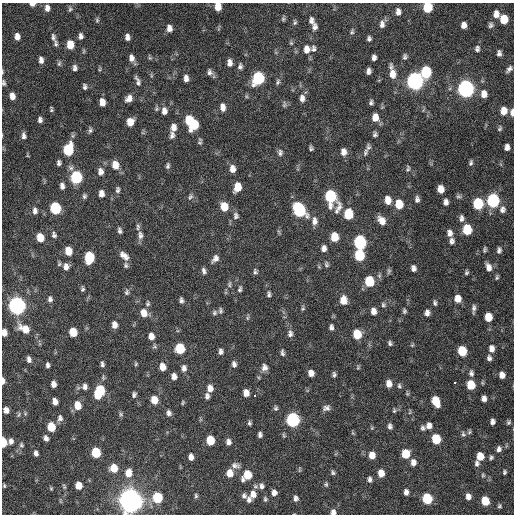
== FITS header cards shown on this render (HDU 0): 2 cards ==
NAXIS1  =                  512 / Axis length
NAXIS2  =                  512 / Axis length

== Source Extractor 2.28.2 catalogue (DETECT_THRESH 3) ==
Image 512 x 512 px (HDU 0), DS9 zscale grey, 1 PNG px = 1 image px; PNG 516 x 516 px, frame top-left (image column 1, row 512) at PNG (2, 3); no overlay
Background 150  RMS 13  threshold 38.4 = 3 sigma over >= 5 px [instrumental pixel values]
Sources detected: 294; all 294 listed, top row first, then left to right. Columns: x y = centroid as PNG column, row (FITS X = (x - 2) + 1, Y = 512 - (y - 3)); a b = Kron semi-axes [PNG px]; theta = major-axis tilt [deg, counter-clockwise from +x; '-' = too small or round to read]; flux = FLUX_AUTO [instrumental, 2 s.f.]
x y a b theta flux
32 4 6 4 -3 3.9e+03
218 6 7 6 - 1.1e+04
428 7 7 6 - 3.5e+04
47 8 8 6 -87 4.4e+03
70 9 8 6 72 1.9e+03
398 12 8 6 -88 4.1e+03
496 14 9 7 -86 5.8e+03
283 19 8 5 77 1.5e+03
504 19 7 6 - 2.0e+04
97 20 7 5 -89 1.5e+03
311 21 10 7 -84 3.6e+03
295 22 7 5 -90 1.5e+03
382 24 10 7 89 3.7e+03
464 25 6 5 - 4.6e+03
491 25 8 6 71 2.4e+03
314 27 9 6 83 3.5e+03
169 28 8 6 -86 4.8e+03
352 32 8 5 65 1.8e+03
81 36 7 5 -89 3.0e+03
17 37 6 5 - 5.1e+03
53 37 9 6 -81 2.6e+03
127 37 7 5 -81 3.7e+03
369 39 5 4 - 2.2e+03
56 43 9 5 -86 2.3e+03
291 43 5 5 - 1.3e+03
70 44 7 6 - 1.4e+04
306 49 10 8 85 6.8e+03
314 49 9 7 -88 2.9e+03
477 49 8 6 83 2.6e+03
499 53 7 5 86 2.8e+03
405 57 7 6 - 2.1e+03
131 58 8 6 -79 4.6e+03
150 58 6 4 -42 1.3e+03
374 58 6 4 84 3.0e+03
41 60 7 4 -84 3.6e+03
229 63 7 5 -87 4.4e+03
59 64 7 5 74 1.8e+03
240 66 8 6 88 2.5e+03
75 68 8 5 -85 2.7e+03
100 69 6 4 71 1.1e+03
509 69 9 5 47 2.8e+03
368 71 6 4 79 3.0e+03
2 72 6 3 89 1.0e+03
210 72 8 7 - 2.9e+03
426 72 8 7 - 5.4e+04
392 74 13 8 -86 9.5e+03
151 75 6 4 -73 1.1e+03
186 78 7 5 -87 4.0e+03
258 78 9 7 75 8.6e+04
138 81 13 5 -70 3.3e+03
415 81 8 7 - 3.7e+05
278 82 9 5 74 2.0e+03
4 83 7 4 -83 1.7e+03
85 87 7 5 -82 2.2e+03
466 89 8 7 - 3.5e+05
484 94 9 7 -85 6.9e+03
12 96 6 5 - 6.3e+03
246 96 6 4 -72 1.1e+03
129 98 8 7 - 5.3e+03
302 98 10 6 -88 4.1e+03
102 102 7 5 -82 7.3e+03
371 102 5 4 - 2.0e+03
284 104 10 5 82 1.9e+03
223 107 8 5 -83 5.0e+03
51 109 5 3 - 1.4e+03
156 109 7 5 89 1.5e+03
164 111 9 6 -85 4.7e+03
504 111 8 6 84 9.7e+03
512 112 8 4 -89 3.7e+03
375 117 9 7 -83 8.2e+03
40 120 6 5 - 2.7e+03
189 120 11 6 -86 2.6e+04
130 122 7 6 - 9.8e+03
194 125 8 6 73 1.6e+04
173 127 8 6 83 5.3e+03
500 128 7 5 61 1.5e+03
90 130 8 5 84 1.9e+03
375 134 5 4 - 1.9e+03
172 135 9 6 81 3.2e+03
24 136 9 5 -85 3.2e+03
200 143 7 5 -18 1.5e+03
368 147 9 6 75 2.5e+03
507 147 6 5 - 4.2e+03
311 148 5 4 - 1.7e+03
68 150 9 6 81 4.9e+04
343 152 8 6 -84 4.9e+03
365 152 9 6 75 2.4e+03
280 153 9 6 85 2.7e+03
59 163 5 4 - 2.3e+03
471 163 7 5 76 1.8e+03
115 165 10 8 -75 8.9e+03
168 166 8 5 83 2.0e+03
232 169 8 6 -86 5.5e+03
408 169 9 5 78 1.9e+03
100 171 9 7 -81 4.1e+03
76 177 8 6 -87 7.7e+04
62 186 7 5 -86 3.4e+03
237 187 8 6 76 1.4e+04
441 189 7 5 -83 8.6e+03
118 190 7 5 88 2.1e+03
101 194 6 5 - 4.8e+03
84 196 6 5 - 1.8e+03
330 196 10 7 -87 7.3e+04
458 196 8 5 0 1.7e+03
190 197 9 6 60 2.2e+03
417 199 7 5 88 2.9e+03
388 200 8 6 -84 8.9e+03
493 200 8 7 - 1.1e+05
446 202 6 5 - 3.4e+03
399 204 8 6 -88 1.8e+04
478 204 8 6 88 4.5e+04
224 206 8 6 -80 1.5e+04
338 207 18 7 72 5.6e+03
55 208 8 6 -80 6.2e+04
502 209 9 8 - 4.0e+03
299 210 9 7 -62 1.1e+05
35 211 8 5 -90 3.1e+03
348 214 8 6 88 2.9e+04
236 216 10 7 -80 2.9e+03
461 218 9 6 83 3.2e+03
382 220 10 7 -56 7.5e+03
314 221 11 7 88 4.6e+03
138 227 9 5 89 2.3e+03
467 229 7 6 - 3.0e+04
120 231 7 4 -75 2.3e+03
449 233 8 6 -87 4.4e+03
54 235 7 5 -73 2.3e+03
140 235 11 6 -86 3.8e+03
40 237 7 5 -76 1.4e+04
334 237 7 6 - 1.7e+04
452 241 8 6 -89 2.9e+03
360 242 8 7 - 1.1e+05
324 248 7 5 80 3.7e+03
484 250 8 5 80 1.5e+03
499 250 8 5 82 2.6e+03
68 251 7 6 - 1.3e+04
359 255 8 6 -84 4.5e+04
124 256 12 7 -42 5.8e+03
89 257 8 6 87 4.7e+04
215 259 10 6 49 4.0e+03
326 264 7 5 -82 1.8e+03
126 265 7 5 -85 1.8e+03
66 267 10 8 84 4.9e+03
489 267 10 7 -76 5.3e+03
413 268 7 5 -76 3.4e+03
204 271 9 5 -73 2.6e+03
389 271 9 5 85 1.7e+03
255 272 7 5 -76 1.8e+03
466 273 6 5 - 1.5e+03
497 277 6 4 80 1.4e+03
369 281 8 6 -84 3.4e+04
229 284 9 5 86 2.2e+03
83 289 5 4 - 1.6e+03
240 289 9 5 73 2.0e+03
127 292 8 6 72 2.2e+03
269 294 7 5 85 1.9e+03
50 299 7 6 - 2.6e+03
458 299 7 6 - 8.4e+03
181 300 7 4 -85 2.4e+03
343 300 9 7 -86 9.6e+03
148 303 8 6 81 1.9e+03
435 303 7 5 -83 1.8e+03
383 305 7 6 - 1.9e+03
17 306 8 7 - 4.0e+05
303 308 7 5 75 1.3e+03
474 309 11 4 87 2.6e+03
220 311 9 5 90 2.0e+03
373 311 7 6 - 5.1e+03
404 311 6 5 - 1.7e+03
144 313 9 7 -63 9.2e+03
214 313 7 6 - 2.0e+03
427 313 7 6 - 4.0e+03
248 317 9 3 81 1.3e+03
488 317 7 6 - 1.6e+04
114 325 7 5 -85 5.1e+03
331 327 7 5 84 2.5e+03
24 329 14 8 -33 1.4e+04
73 332 7 6 - 1.9e+04
4 333 6 5 - 6.3e+03
290 334 9 6 84 3.2e+03
357 334 7 6 - 2.2e+04
151 336 8 6 -85 6.1e+03
390 343 6 5 - 1.9e+03
412 345 5 4 - 1.1e+03
180 348 7 6 - 3.6e+04
492 348 8 6 -89 5.0e+03
221 351 7 5 90 2.7e+03
462 351 7 6 - 2.8e+04
282 353 8 4 -81 2.1e+03
489 358 7 6 - 2.7e+03
29 359 7 5 -77 3.0e+03
102 364 7 5 -79 2.1e+03
136 364 6 4 87 1.2e+03
234 364 7 5 -81 3.0e+03
48 365 5 4 - 2.2e+03
162 367 7 6 - 7.8e+03
264 367 9 7 82 4.3e+03
358 367 6 5 - 1.1e+03
184 368 9 6 85 3.8e+03
311 373 6 5 - 5.1e+03
471 373 8 6 -84 2.7e+03
334 374 6 4 -85 1.9e+03
502 375 6 5 - 5.6e+03
174 376 7 6 - 4.4e+03
3 381 6 3 -88 4.2e+03
454 382 3 3 - 1.6e+04
53 384 6 5 - 4.4e+03
389 384 8 6 -86 6.4e+03
471 385 7 6 - 2.3e+04
399 386 8 6 -65 1.8e+03
85 387 7 6 - 3.5e+03
210 388 8 7 - 6.0e+03
99 391 11 7 67 4.8e+04
246 393 6 5 - 7.1e+03
134 395 7 5 75 2.3e+03
207 396 8 6 81 2.9e+03
254 396 3 3 - 3.6e+03
484 398 6 5 - 3.9e+03
154 400 7 6 - 1.2e+04
55 401 6 5 - 5.6e+03
436 401 8 6 -69 2.2e+04
183 402 6 4 82 1.1e+03
78 405 8 6 -82 1.3e+04
276 408 7 5 81 1.7e+03
326 408 10 7 19 3.4e+03
6 410 6 5 - 5.0e+03
394 411 7 4 64 1.3e+03
410 412 8 3 77 9.9e+02
169 413 7 6 - 3.0e+03
19 414 8 4 60 1.5e+03
121 414 6 5 - 1.5e+03
60 418 9 7 -90 3.5e+03
293 420 8 7 - 1.5e+05
492 422 5 4 - 3.2e+03
508 422 6 5 - 1.6e+03
249 423 6 4 -82 1.7e+03
429 425 8 7 - 4.8e+03
390 426 6 5 - 2.5e+03
51 427 7 6 - 2.0e+04
372 428 4 4 - 9.4e+02
422 428 6 6 - 2.0e+03
469 432 7 4 72 1.4e+03
353 433 6 4 -70 1.0e+03
463 434 7 6 - 2.0e+03
260 435 5 4 - 2.6e+03
46 438 6 5 - 3.0e+03
436 439 7 6 - 3.2e+04
210 440 7 6 - 2.3e+04
11 441 7 6 - 3.6e+03
3 442 7 4 -88 2.7e+04
228 442 7 6 - 3.6e+03
21 445 7 6 - 2.0e+03
499 449 7 6 - 3.2e+03
36 453 6 4 -77 3.2e+03
96 453 7 6 - 3.7e+04
405 454 7 6 - 2.1e+04
372 455 7 6 - 8.4e+03
480 456 7 6 - 1.3e+04
191 457 6 5 - 4.7e+03
491 457 6 5 - 1.7e+03
413 462 7 6 - 5.0e+03
477 463 8 6 -81 2.7e+03
235 465 12 7 -5 3.9e+03
114 468 7 6 - 1.3e+04
299 469 8 3 89 9.7e+02
504 472 5 4 - 1.5e+03
128 473 9 7 79 8.7e+03
230 473 8 6 -86 1.0e+04
333 473 7 5 -53 1.8e+03
381 473 7 5 -89 9.3e+03
247 475 9 7 52 2.0e+04
483 475 5 4 - 1.2e+03
370 479 6 5 - 2.5e+03
326 484 7 5 -81 1.5e+03
79 485 6 5 - 9.9e+03
4 486 5 4 - 1.3e+03
262 486 8 6 -87 3.3e+03
64 487 7 4 -69 1.4e+03
51 488 5 4 - 9.2e+02
274 492 7 6 - 4.4e+03
406 492 6 4 -89 3.5e+03
253 494 10 8 88 7.4e+03
196 496 6 4 -77 1.4e+03
244 496 7 6 - 2.5e+03
468 496 6 5 - 4.8e+03
157 497 7 6 - 3.9e+04
296 498 7 5 -88 2.8e+03
265 499 6 5 - 1.6e+03
427 499 7 6 - 4.2e+04
130 500 8 7 - 1.5e+06
249 500 8 5 -87 3.3e+03
485 501 7 6 - 2.1e+04
499 506 4 4 - 1.3e+03
333 512 6 6 - 3.7e+03
At the frame edge (FLAGS 8, measured only in part): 11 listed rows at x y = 32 4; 218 6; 428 7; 2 72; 4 83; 512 112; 4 333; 3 381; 3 442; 130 500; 333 512